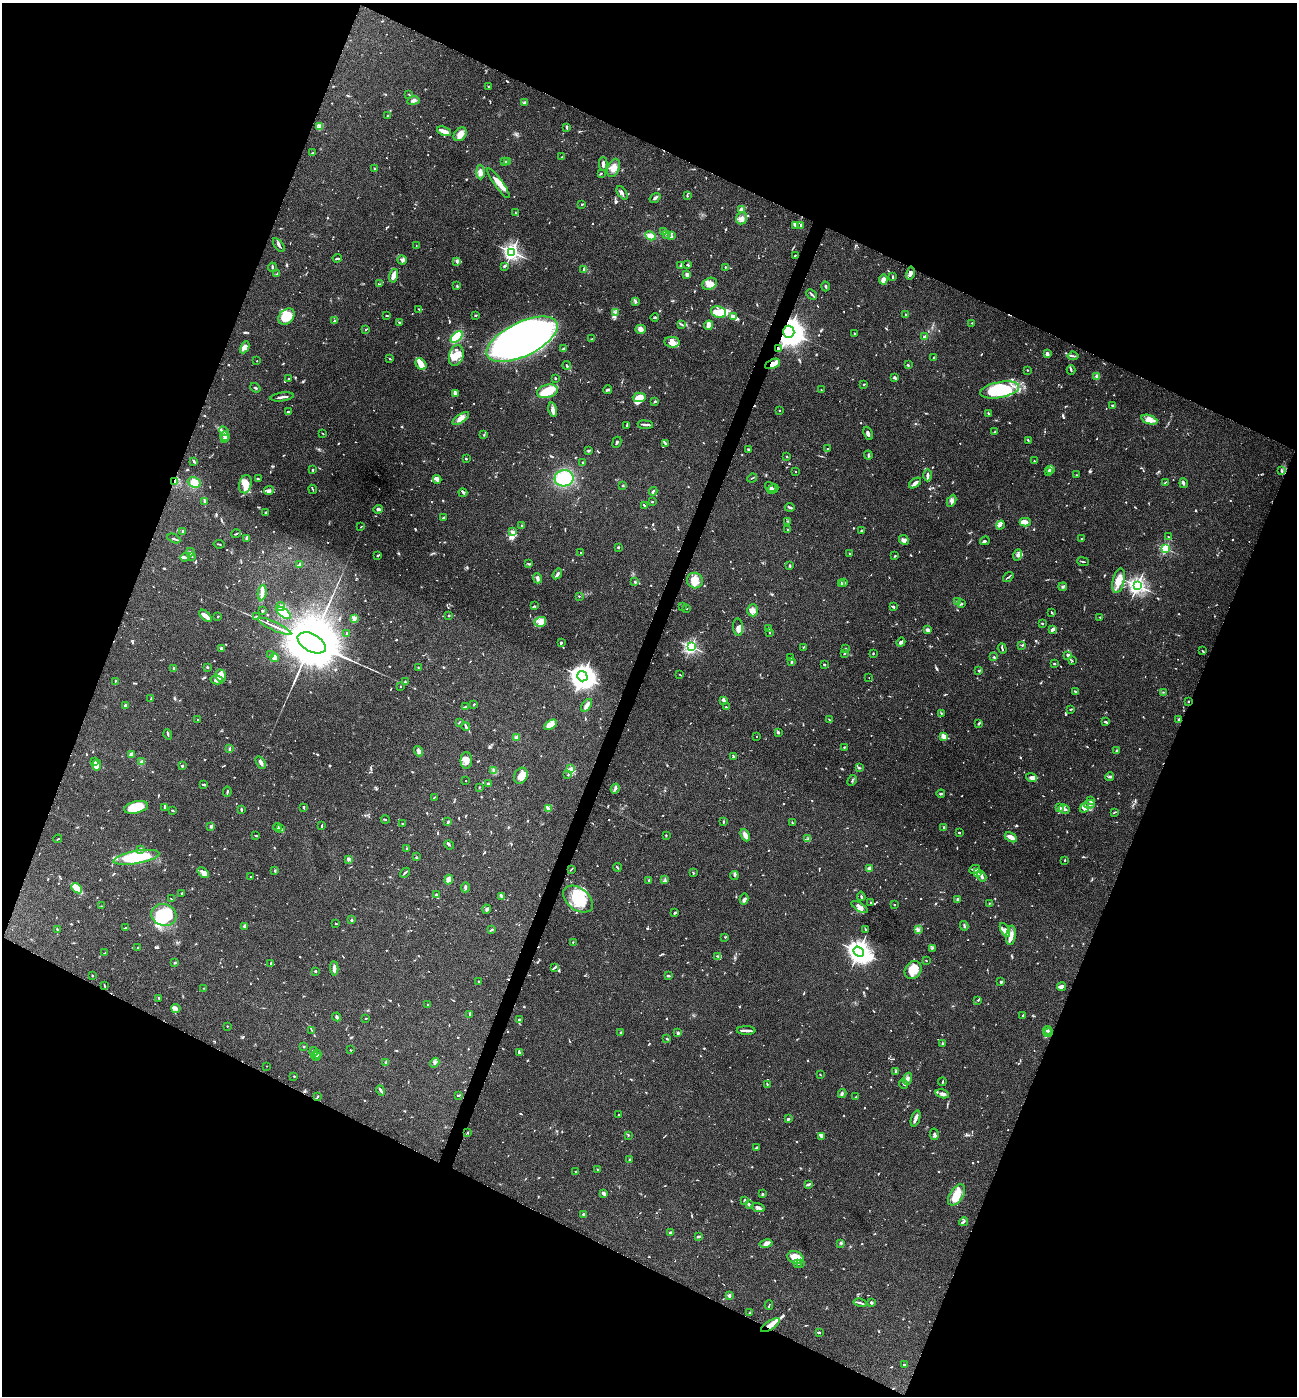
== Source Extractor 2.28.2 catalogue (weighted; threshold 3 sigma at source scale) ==
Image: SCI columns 272-5450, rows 1-5575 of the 5587 x 5578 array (HDU 1 of 3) = the unmasked area's bounding box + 8 px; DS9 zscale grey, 4 x 4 block average (1 PNG px = mean of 4 x 4 image px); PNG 1299 x 1398 px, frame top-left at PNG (2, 3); each listed source drawn as its Kron ellipse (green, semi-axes under 4 px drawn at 4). Shown black and unused: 44% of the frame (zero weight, under 4 of 8 exposures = <1% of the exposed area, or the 3 px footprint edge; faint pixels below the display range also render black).
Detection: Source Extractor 2.28.2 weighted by HDU 2 'WHT'. Background 0.0936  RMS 0.0046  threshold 0.0187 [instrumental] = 3 sigma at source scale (4.09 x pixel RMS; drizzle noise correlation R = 1.36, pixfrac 0.8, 0.05/0.05 arcsec/px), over >= 5 px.
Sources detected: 1305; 14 too faint to see at this stretch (4 x 4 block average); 7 inside a brighter object's white glare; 7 cosmic-ray / hot-pixel residue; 3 long thin detections or spike segments (spike, bleed or trail) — neither listed nor drawn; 52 coinciding with a brighter row at this scale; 106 inside a brighter listed object's ellipse — not listed separately; of the other 1116, all 500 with FLUX_AUTO >= 1.75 (the completeness limit of this list) listed and drawn (616 fainter detections not listed), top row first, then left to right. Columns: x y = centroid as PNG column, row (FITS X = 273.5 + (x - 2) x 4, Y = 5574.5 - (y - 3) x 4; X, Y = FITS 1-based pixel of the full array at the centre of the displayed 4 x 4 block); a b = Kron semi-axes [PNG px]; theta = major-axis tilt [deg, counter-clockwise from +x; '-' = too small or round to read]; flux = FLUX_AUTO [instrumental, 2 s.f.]
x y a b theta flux
488 86 2 2 - 1.8
409 95 3 2 - 1.8
413 101 6 3 9 7
525 103 3 2 - 13
388 115 3 2 - 1.8
320 126 4 4 - 6.9
567 127 3 2 - 4.7
444 131 7 3 -23 15
460 134 7 5 48 21
313 153 3 2 - 2.6
562 157 2 2 - 2.2
504 162 2 2 - 7.1
508 162 4 2 - 6.8
603 164 7 3 -89 9.3
614 168 9 5 69 19
375 169 2 2 - 2.3
480 172 7 3 -89 15
601 173 2 2 - 2.5
498 183 18 3 -55 25
622 193 7 3 -55 6.6
687 195 4 2 - 2.4
655 198 6 2 35 4.8
582 204 3 2 - 3
741 209 3 3 - 8.3
515 213 3 2 - 1.8
742 218 6 5 - 10
796 225 4 2 - 5.1
801 225 3 2 - 3.1
664 232 4 2 - 2.2
666 234 3 2 - 2.7
650 236 5 3 - 17
671 236 3 2 - 3.5
279 245 8 2 -53 5.5
416 246 2 2 - 1.8
512 252 3 2 - 900
795 255 2 2 - 1.9
337 258 4 2 - 2.9
402 260 5 3 - 6.1
457 261 4 2 - 6.1
688 265 3 2 - 3.5
504 266 3 2 - 3.4
680 266 3 3 - 3.7
272 267 4 2 - 3.5
725 267 2 2 - 2.4
584 269 4 3 - 3.9
910 273 7 3 76 9.7
277 274 4 2 - 4.5
687 274 2 2 - 44
394 276 7 4 76 25
893 277 3 2 - 3
883 280 5 3 - 13
380 284 3 2 - 2
709 284 7 5 25 23
457 286 3 2 - 1.9
826 286 5 2 - 4
812 294 6 2 -44 4.2
635 301 3 2 - 4.4
419 309 2 2 - 1.8
616 312 3 2 - 2.2
719 312 8 5 -22 38
476 315 2 2 - 2.4
905 315 3 2 - 2.9
387 316 2 2 - 2.9
286 317 9 7 43 49
734 317 2 2 - 2.6
655 318 4 2 - 3
334 321 3 2 - 6.5
399 323 2 2 - 4.8
972 323 2 2 - 1.9
682 324 3 2 - 2.1
708 325 5 3 - 27
366 329 3 2 - 2.5
640 329 5 4 - 13
789 332 6 5 - 2900
854 334 3 2 - 2
457 337 7 3 44 160
925 337 2 2 - 9.2
522 339 38 17 26 1800
592 339 3 2 - 4.8
672 342 8 5 -8 15
245 347 6 4 64 8.7
563 349 4 2 - 5.8
778 349 3 2 - 3.9
1047 354 2 2 - 11
456 355 11 7 74 29
1073 356 5 2 - 3.9
934 358 3 2 - 2
390 359 3 2 - 1.9
257 361 2 2 - 3.4
421 364 6 5 - 19
773 364 8 4 24 14
567 365 4 2 - 2.9
908 365 2 2 - 1.8
1027 370 2 2 - 2.6
1071 370 4 2 - 3.4
1097 376 3 3 - 7.3
555 378 2 2 - 4
895 378 4 2 - 8.7
288 379 2 2 - 2.1
864 384 2 2 - 2.6
255 388 5 2 - 3
608 390 4 2 - 4.8
821 390 2 2 - 1.9
1000 390 20 8 11 160
547 391 11 6 13 47
455 393 3 3 - 4.8
282 397 12 2 8 9.6
639 397 6 4 2 43
655 402 2 2 - 4
1112 405 2 2 - 4.2
553 409 7 3 -78 11
779 410 2 2 - 2
288 412 3 2 - 9.6
988 413 3 2 - 2.2
461 418 9 4 34 14
1149 420 8 4 -19 17
626 425 2 2 - 2.4
645 425 8 2 -6 6.2
224 431 5 3 - 6.6
995 432 3 2 - 2.5
323 433 3 2 - 1.8
868 433 7 2 -67 6.7
484 435 2 2 - 2.3
225 436 4 2 - 5
224 439 4 2 - 6.7
1028 440 3 2 - 1.8
617 442 6 2 65 5.4
665 443 4 2 - 3.6
748 449 3 2 - 2.5
827 449 2 2 - 1.9
589 451 3 2 - 2.8
868 455 4 2 - 2.7
787 457 2 2 - 6.1
466 459 2 2 - 8
194 461 4 2 - 4.3
1034 461 3 2 - 2.6
583 462 3 2 - 3.1
1051 469 3 2 - 2.2
313 470 2 2 - 2.6
795 471 2 2 - 2
1048 471 3 2 - 3.3
1281 471 4 2 - 2.8
928 475 6 3 -90 5.9
1077 475 2 2 - 2.7
564 478 9 8 - 120
752 478 5 2 - 2.6
258 479 3 2 - 3
437 479 4 3 - 8.1
175 481 3 2 - 3.3
194 482 7 5 -26 34
1165 482 4 2 - 1.8
915 483 7 2 37 12
1184 483 5 2 - 4
245 484 9 6 76 22
623 485 2 2 - 2.2
771 487 6 3 -32 5.3
313 489 4 2 - 2.2
773 489 6 3 25 5.6
269 490 5 4 - 6.4
653 491 4 2 - 3.8
463 493 4 2 - 3.9
952 501 6 4 62 8.9
205 502 3 2 - 2.6
652 502 2 2 - 2.1
644 505 4 2 - 3
790 507 4 2 - 5.3
378 509 5 3 - 8.4
265 513 2 2 - 3.7
444 518 3 2 - 5.1
788 521 3 2 - 1.8
1025 522 5 2 - 29
1000 525 4 2 - 3.4
522 526 3 2 - 1.8
361 527 3 2 - 1.8
787 529 2 2 - 1.9
861 531 3 2 - 2.9
182 532 3 2 - 2.5
512 532 3 3 - 4.4
236 534 4 2 - 3.1
1168 537 3 2 - 2.1
174 538 7 2 -26 4.3
246 538 3 2 - 5.4
1082 539 2 2 - 3.7
904 540 5 4 - 9.9
985 541 5 3 - 4.6
219 544 5 2 - 2
618 547 2 2 - 3.1
1165 548 2 2 - 310
190 552 4 3 - 6
581 552 2 2 - 2
850 554 2 2 - 1.9
377 555 2 2 - 1.8
1018 555 5 3 - 8.9
192 556 3 2 - 2.9
895 556 2 2 - 2.6
185 557 5 2 - 4.4
1083 562 6 2 -8 2.4
300 564 3 2 - 2.4
528 564 3 2 - 1.8
790 565 3 2 - 1.9
557 574 6 3 56 5.7
1008 577 6 2 38 2.9
537 578 5 3 - 7.5
695 581 8 7 - 32
1119 581 12 6 77 26
635 582 3 2 - 4.1
843 583 3 2 - 1.8
841 584 3 2 - 2
1137 586 3 3 - 920
1063 587 4 2 - 3.5
262 592 8 4 82 10
579 596 2 2 - 1.8
957 601 2 2 - 2.9
961 603 2 2 - 2.8
534 606 2 2 - 2
682 606 2 2 - 3.4
281 607 4 3 - 15
893 607 3 2 - 5
687 609 2 2 - 1.9
753 610 6 5 - 12
262 611 3 2 - 2
1052 612 3 2 - 2.3
284 613 8 3 -38 92
449 615 2 2 - 12
205 616 8 3 -44 19
218 616 2 2 - 1.8
256 616 2 2 - 3.8
1100 617 3 2 - 2.8
354 618 4 3 - 4.8
540 622 6 5 - 15
1042 623 2 2 - 2.3
275 626 18 2 -24 11
738 627 8 5 -85 13
768 629 4 2 - 1.8
1053 629 4 2 - 8.9
928 630 3 2 - 13
770 633 2 2 - 1.9
347 634 3 2 - 2.9
561 642 3 2 - 2.4
901 642 5 2 - 6.7
312 643 15 8 -28 23000
1022 645 2 2 - 2.3
691 647 2 2 - 550
803 647 3 2 - 1.8
222 648 3 2 - 8.3
846 649 2 2 - 2.1
1002 649 5 2 - 3.3
1202 651 4 2 - 2.3
845 653 3 2 - 1.9
873 653 2 2 - 2.5
271 655 4 2 - 2.1
1068 655 2 2 - 8.8
994 657 3 3 - 2.6
274 658 4 4 - 10
791 658 2 2 - 2
1072 661 2 2 - 2.1
792 662 2 2 - 3.8
824 664 2 2 - 3.2
1054 664 2 2 - 3.3
207 667 3 2 - 2.1
418 667 2 2 - 1.8
174 668 3 2 - 3.1
978 671 3 2 - 2
679 674 3 2 - 2.2
221 676 6 5 - 12
582 676 5 5 - 1500
869 677 2 2 - 2
217 680 6 4 -13 12
115 681 3 2 - 1.8
405 682 3 2 - 2.2
401 686 2 2 - 2.8
1075 692 2 2 - 3.6
1164 692 3 2 - 2.1
151 699 4 2 - 2.2
724 700 4 2 - 5.4
1188 702 2 2 - 1.8
474 704 2 2 - 3.2
125 705 3 2 - 5.4
587 705 7 2 55 18
465 707 4 2 - 3.8
726 707 2 2 - 3.1
1071 709 2 2 - 2.7
941 713 3 2 - 1.9
1178 719 2 2 - 2.5
198 720 3 2 - 1.8
829 720 3 2 - 2.3
459 722 3 2 - 2.2
1106 722 3 2 - 4.8
979 723 3 2 - 3.8
550 725 7 4 31 27
466 726 4 2 - 3.8
778 733 3 3 - 3.4
168 734 5 2 - 4
756 736 2 2 - 2
944 736 4 3 - 15
517 737 3 3 - 7.6
844 747 2 2 - 2
229 749 3 2 - 4.1
419 751 5 3 - 9.2
1117 751 3 2 - 1.9
131 754 2 2 - 19
733 757 2 2 - 2.8
466 760 8 5 89 17
94 762 3 3 - 3.8
142 762 3 3 - 7.7
261 762 7 3 -58 8.8
97 765 6 3 89 9.9
182 766 2 2 - 6.2
859 768 2 2 - 2.1
571 769 3 2 - 2.8
494 771 3 3 - 7.1
568 775 3 2 - 1.9
521 776 8 6 64 32
1110 776 4 2 - 3.5
1031 778 5 3 - 8.1
852 780 6 2 63 2.7
466 781 2 2 - 2.8
489 784 3 2 - 8
204 785 2 2 - 6
479 787 3 2 - 1.9
615 789 5 2 - 6.5
227 792 5 2 - 3.1
941 794 4 2 - 2.9
434 797 3 2 - 1.9
1091 800 3 2 - 7.9
1089 804 5 3 - 11
136 807 12 5 13 65
165 807 3 2 - 1.8
303 807 3 2 - 3.5
1059 808 3 2 - 7
1084 808 5 4 - 8.6
549 809 3 2 - 2.9
1064 809 6 2 -31 8.3
241 810 3 2 - 3.7
172 811 4 2 - 2.6
1115 812 3 2 - 1.8
385 819 4 2 - 2.2
723 821 3 2 - 2.8
448 822 3 2 - 4
792 823 3 2 - 1.9
403 824 2 2 - 2.2
211 826 2 2 - 27
321 826 3 2 - 3.1
277 827 4 3 - 3.8
944 827 2 2 - 2.8
280 829 4 3 - 5.3
959 832 2 2 - 3.1
666 835 3 2 - 1.9
745 835 6 3 -65 15
256 836 2 2 - 2.8
1011 837 7 3 -30 16
58 839 4 2 - 2
808 839 2 2 - 2
449 845 5 2 - 2.7
407 848 2 2 - 2.4
141 849 3 2 - 3.6
136 857 23 6 10 160
416 857 2 2 - 1.9
349 859 4 3 - 4.3
1065 860 2 2 - 2.7
617 867 4 2 - 2.5
870 868 3 2 - 12
571 869 4 2 - 2.2
974 869 6 2 26 4.7
275 871 4 2 - 2.1
203 873 6 4 -40 15
405 873 5 2 - 4.1
693 873 3 2 - 2.1
977 873 4 3 - 5.8
734 875 4 2 - 3.2
982 876 5 3 - 7.5
251 877 2 2 - 1.8
449 880 5 4 - 20
665 880 4 2 - 3.4
649 881 3 2 - 2
465 887 5 2 - 4.3
77 888 6 3 -42 40
182 893 2 2 - 4
436 894 4 2 - 2.2
502 896 4 3 - 4.1
861 896 5 2 - 3
171 899 2 2 - 2.1
578 899 17 11 -37 110
744 899 5 2 - 6.3
957 900 3 3 - 3.2
871 903 2 2 - 1.9
989 903 2 2 - 2
894 905 2 2 - 2.5
101 906 2 2 - 1.8
859 907 9 4 -31 11
487 909 4 3 - 4.6
675 913 3 3 - 2.7
164 915 13 10 -16 150
352 920 4 3 - 3.5
336 924 2 2 - 2
245 926 2 2 - 27
964 926 4 2 - 2.7
125 928 3 2 - 1.8
492 929 3 2 - 5.2
918 929 3 2 - 2.6
57 930 3 2 - 1.8
865 930 3 2 - 2.1
1005 930 7 4 -62 13
1011 935 10 5 83 16
725 937 3 2 - 1.9
573 942 2 2 - 1.8
138 948 2 2 - 5
932 948 2 2 - 1.8
859 952 6 4 -34 1600
105 953 3 2 - 2
718 956 3 2 - 3.4
926 960 2 2 - 2
175 963 2 2 - 4
271 964 4 2 - 3.5
554 967 4 2 - 3.9
334 968 7 3 -87 12
913 970 9 7 53 37
315 971 2 2 - 7.6
92 976 2 2 - 2
668 976 3 2 - 5.2
478 981 2 2 - 1.8
1001 982 3 2 - 3.4
104 986 4 2 - 1.9
1062 986 4 3 - 7.6
204 988 2 2 - 2.3
159 998 3 2 - 2
978 1000 3 2 - 1.9
428 1004 2 2 - 2
176 1008 4 4 - 6.5
470 1014 3 2 - 6.1
1023 1015 2 2 - 1.8
337 1017 4 3 - 4.5
366 1018 2 2 - 2
520 1020 4 2 - 2.5
227 1026 2 2 - 4.3
746 1030 9 2 -2 14
1047 1030 4 2 - 3.1
312 1031 4 2 - 2.2
621 1033 3 2 - 2.3
678 1033 2 2 - 6.2
1048 1033 5 2 - 3
667 1039 3 2 - 2.9
942 1043 2 2 - 4.8
304 1046 2 2 - 2.2
350 1050 2 2 - 2.1
314 1051 4 2 - 5.3
520 1052 3 2 - 2.5
317 1054 4 2 - 2.7
316 1056 5 2 - 7.1
386 1063 3 2 - 3.9
435 1063 5 3 - 6.1
267 1066 2 2 - 2.6
896 1071 3 2 - 3.7
820 1075 2 2 - 2.4
294 1076 2 2 - 2.4
907 1079 6 3 70 10
942 1082 4 2 - 2.8
767 1084 2 2 - 2.2
903 1084 5 2 - 3.1
381 1090 5 2 - 7.6
842 1094 4 2 - 3.6
942 1094 7 3 -16 7.5
459 1095 4 2 - 2.8
317 1097 4 2 - 1.9
856 1097 2 2 - 2.9
618 1115 2 2 - 1.8
916 1118 8 3 71 7.8
788 1119 3 2 - 2.9
467 1133 3 2 - 1.8
934 1134 6 2 -82 6.3
628 1136 2 2 - 2
821 1136 3 2 - 5.9
757 1147 3 2 - 4.1
629 1159 2 2 - 3.1
598 1170 3 2 - 1.9
575 1171 3 2 - 2.4
808 1184 2 2 - 2
603 1193 4 3 - 5.8
762 1194 3 2 - 2.1
957 1195 12 6 57 37
745 1200 3 3 - 3.6
749 1205 4 2 - 3
758 1208 7 3 -17 6.5
583 1214 3 2 - 3.9
963 1222 5 2 - 3.1
671 1232 4 2 - 4.8
699 1237 4 2 - 6.7
841 1243 3 3 - 3.3
766 1244 6 4 11 8.5
795 1257 8 6 -17 37
797 1264 3 2 - 1.9
800 1264 2 2 - 2.1
729 1295 2 2 - 33
860 1303 6 2 -13 4.3
871 1303 2 2 - 9.1
769 1305 4 2 - 2
750 1313 4 2 - 2.2
770 1325 11 3 32 18
819 1332 3 2 - 3.4
904 1365 2 2 - 7.6
Overlapping masked pixels (flux is a lower limit): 6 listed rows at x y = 789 332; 778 349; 773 364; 175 481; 1188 702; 770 1325
Diffuse or blended objects may show on this block-average render without a row.